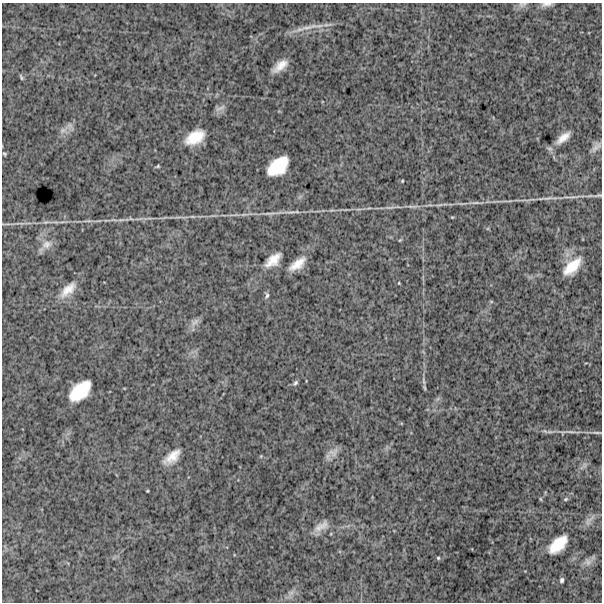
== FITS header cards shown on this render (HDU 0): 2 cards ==
NAXIS1  =                  600
NAXIS2  =                  600

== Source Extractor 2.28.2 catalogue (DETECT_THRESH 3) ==
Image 600 x 600 px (HDU 0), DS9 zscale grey, 1 PNG px = 1 image px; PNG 604 x 604 px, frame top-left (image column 1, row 600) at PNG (2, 3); no overlay
Background 1500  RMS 260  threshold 766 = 3 sigma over >= 5 px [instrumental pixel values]
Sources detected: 57; all 57 listed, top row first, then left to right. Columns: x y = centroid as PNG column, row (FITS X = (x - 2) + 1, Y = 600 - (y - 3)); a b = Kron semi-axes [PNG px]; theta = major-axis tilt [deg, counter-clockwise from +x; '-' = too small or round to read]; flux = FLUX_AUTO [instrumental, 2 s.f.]
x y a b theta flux
522 4 13 6 15 65000
546 4 14 5 8 72000
307 27 25 6 7 180000
280 66 17 7 38 210000
21 77 8 3 -69 25000
220 108 17 6 22 75000
70 126 13 11 -20 110000
195 137 19 11 30 400000
563 138 21 9 40 210000
596 147 17 7 47 96000
4 154 5 4 - 24000
158 166 6 3 22 23000
278 166 21 13 40 620000
402 181 3 3 - 15000
598 195 14 5 8 48000
574 197 28 3 6 110000
546 198 31 4 5 130000
476 203 13 4 3 56000
439 205 12 3 9 45000
414 206 11 4 0 52000
388 207 8 3 -18 25000
331 210 9 3 5 31000
291 212 27 2 0 100000
270 213 19 4 3 82000
192 217 8 4 -9 32000
121 220 10 4 -4 50000
87 221 15 3 4 59000
47 222 19 3 4 81000
20 223 14 3 -7 48000
400 240 5 3 - 16000
47 244 17 11 18 170000
273 260 18 9 41 250000
297 264 21 9 37 250000
572 266 26 13 44 400000
399 283 4 3 - 13000
68 290 27 12 44 270000
267 295 9 5 85 42000
491 301 5 3 - 16000
194 322 14 9 38 92000
423 381 13 4 -79 54000
295 383 8 5 50 37000
80 391 23 12 43 620000
571 432 20 3 -6 77000
597 432 15 3 -2 43000
333 452 16 12 23 140000
172 457 20 9 41 240000
583 466 15 5 46 64000
147 491 3 2 - 14000
540 499 6 4 -87 17000
566 499 7 4 27 28000
589 520 21 7 49 100000
321 526 22 10 28 170000
558 544 21 11 43 440000
438 558 5 5 - 23000
587 562 11 11 - 100000
562 580 6 5 - 38000
291 593 8 6 44 68000
At the frame edge (FLAGS 8, measured only in part): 3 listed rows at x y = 522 4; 546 4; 598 195